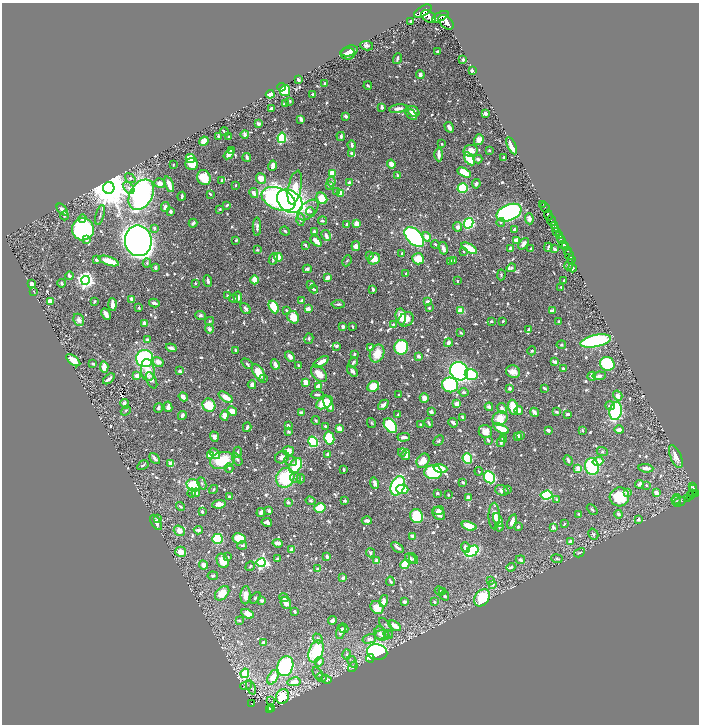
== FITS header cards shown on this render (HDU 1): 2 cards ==
NAXIS1  =                 1393
NAXIS2  =                 1444

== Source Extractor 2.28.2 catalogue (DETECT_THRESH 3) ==
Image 1393 x 1444 px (HDU 1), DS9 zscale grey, zoomed out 1/2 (1 PNG px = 2 x 2 image px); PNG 701 x 726 px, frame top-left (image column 1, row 1443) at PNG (2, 3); each listed source drawn as its Kron ellipse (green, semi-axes under 4 px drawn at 4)
Background 1.1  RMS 0.011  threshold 0.0318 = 3 sigma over >= 5 px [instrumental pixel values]
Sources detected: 983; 38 cannot appear on this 1/2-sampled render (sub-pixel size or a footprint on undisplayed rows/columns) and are neither listed nor drawn; of the other 945, the 500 brightest by FLUX_AUTO listed and drawn (445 fainter detections omitted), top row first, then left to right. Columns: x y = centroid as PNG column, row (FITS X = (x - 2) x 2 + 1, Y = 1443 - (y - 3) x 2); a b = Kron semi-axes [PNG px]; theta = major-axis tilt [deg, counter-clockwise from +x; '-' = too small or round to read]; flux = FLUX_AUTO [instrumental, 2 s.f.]
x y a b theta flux
423 11 10 5 32 4900
429 17 8 5 -34 4100
440 17 9 4 29 4900
411 22 4 3 - 5.1
446 22 9 5 -44 4700
367 46 6 4 -9 6.8
349 51 9 5 16 10
438 51 3 2 - 3.8
348 54 7 5 8 11
397 58 5 2 - 4.8
463 60 2 2 - 15
472 70 3 2 - 14
420 75 4 3 - 11
298 80 3 2 - 7.4
325 83 3 2 - 3.7
368 85 4 2 - 3.9
281 87 4 3 - 69
285 91 5 5 - 65
270 94 4 4 - 48
312 94 3 2 - 4.1
290 101 4 3 - 2.9
285 104 3 3 - 3.8
382 107 4 2 - 5.3
271 108 3 2 - 3
398 109 9 3 10 13
413 111 6 5 - 15
486 113 3 2 - 21
411 114 7 3 -43 12
345 116 4 3 - 6
301 119 4 3 - 7.8
258 124 3 2 - 9.9
449 127 5 3 - 10
224 132 4 2 - 3.4
245 134 4 3 - 14
341 136 4 3 - 9.1
219 137 3 3 - 3.9
229 137 2 2 - 3.4
282 138 5 4 - 180
479 140 5 4 - 15
204 141 5 3 - 23
441 144 2 2 - 4.8
352 145 4 3 - 6.5
512 146 9 3 -65 29
489 150 2 2 - 3.1
231 151 3 2 - 9
471 151 7 6 - 24
229 154 6 4 41 21
352 154 4 3 - 8.4
439 154 7 3 -88 16
247 157 4 3 - 8.2
504 157 3 2 - 4.4
190 158 5 4 - 40
469 159 7 4 -57 57
478 159 4 3 - 5.8
192 164 6 6 - 34
391 164 4 4 - 14
173 165 3 2 - 3
273 166 5 3 - 13
464 172 7 4 -28 50
332 173 4 3 - 53
397 175 3 2 - 3.7
130 178 5 4 - 4
204 178 7 6 - 64
261 178 5 5 - 22
222 180 3 2 - 5.6
331 182 4 3 - 3.4
349 182 3 3 - 5.2
160 183 5 5 - 12
169 184 8 3 -70 26
476 184 5 3 - 4.3
235 185 2 2 - 4.7
330 185 3 3 - 11
109 188 6 5 - 9500
129 188 7 4 -50 8.4
295 188 17 6 78 58
463 188 5 4 - 160
337 191 4 3 - 3
254 193 5 3 - 14
340 193 4 3 - 31
210 194 3 2 - 4.7
141 195 16 11 59 820
182 196 4 2 - 4.8
322 198 6 5 - 53
279 199 18 10 -23 540
290 201 14 10 -37 780
543 204 2 1 - 33
227 205 3 2 - 3.8
165 207 5 3 - 10
545 208 5 2 - 130
220 209 2 2 - 6.2
62 210 7 3 -48 17
308 210 13 7 44 17
170 211 4 3 - 5.4
310 211 4 3 - 3
509 213 13 8 23 850
100 215 10 2 75 3.5
548 215 5 2 - 1400
64 216 4 3 - 3.3
82 219 4 4 - 8.5
301 219 6 4 -90 5.9
529 219 5 4 - 8.2
551 220 5 2 - 1500
322 221 4 3 - 3
501 222 4 3 - 2.8
193 223 4 3 - 6.3
357 223 4 4 - 22
468 223 5 4 - 230
347 224 3 2 - 8
554 226 3 3 - 160
257 227 9 3 89 8.1
458 227 5 4 - 9.4
154 228 4 3 - 5.9
556 228 4 1 - 170
83 229 11 11 - 450
514 229 2 2 - 8.7
285 231 5 3 - 3.1
314 231 3 3 - 5.8
557 231 4 2 - 1000
326 235 6 3 -62 11
560 235 3 2 - 430
414 237 12 7 -46 360
427 237 5 4 - 22
87 240 2 2 - 17
236 240 3 2 - 2.8
517 240 3 3 - 42
561 240 4 3 - 590
138 241 15 13 -80 3500
316 241 6 3 -45 28
435 244 4 3 - 3.6
523 244 6 3 54 9.8
564 244 4 2 - 2100
305 245 3 2 - 6.2
356 246 5 4 - 13
548 247 4 2 - 3.6
565 247 3 2 - 960
443 248 6 3 -76 13
469 248 9 4 -30 48
510 248 3 3 - 6.8
531 249 3 2 - 7.3
555 249 3 2 - 4.3
257 250 3 2 - 2.9
464 251 3 3 - 2.9
567 251 2 2 - 570
402 254 3 2 - 3.2
370 255 3 3 - 2.9
569 255 5 3 - 1700
278 257 4 4 - 39
273 259 6 3 69 7
374 259 6 5 - 24
418 259 6 5 - 42
96 260 3 3 - 5
572 260 3 2 - 290
109 261 10 3 -19 44
347 261 6 4 66 3.6
450 261 4 3 - 5.5
453 261 4 3 - 4.8
147 263 4 4 - 3.9
569 265 6 3 61 7
155 267 3 3 - 5.2
511 268 5 4 - 4.5
572 268 4 3 - 6.1
307 269 4 3 - 7.3
406 273 2 2 - 3.1
501 275 5 3 - 3
69 276 4 3 - 6
328 278 4 3 - 19
86 280 4 4 - 1100
255 280 4 3 - 26
208 281 6 3 -83 7
457 281 2 2 - 3.7
564 281 3 2 - 3.6
62 283 4 3 - 3.9
195 283 2 2 - 2.8
31 284 3 3 - 16
311 284 3 2 - 3.1
561 287 3 3 - 3.3
314 289 4 2 - 3.2
373 289 3 2 - 7.6
34 292 2 2 - 6
227 296 3 3 - 2.8
238 297 6 4 -86 7.5
234 298 4 3 - 3.3
132 299 3 3 - 17
301 300 3 2 - 3.4
50 301 4 4 - 20
95 301 3 2 - 3.3
428 302 4 3 - 11
154 303 5 3 - 9.6
112 304 6 3 -88 17
338 304 6 3 3 4.9
274 307 7 4 -63 98
139 308 3 3 - 3.3
429 308 2 2 - 4.8
246 309 6 3 -51 6.6
308 309 3 3 - 15
286 310 2 2 - 3.1
461 311 4 3 - 32
552 311 4 3 - 9.4
106 314 6 3 -64 11
200 316 5 4 - 5.5
401 316 8 5 -84 30
293 317 6 5 - 38
406 319 8 6 42 18
79 320 6 5 - 7.5
209 321 4 4 - 3.4
491 321 4 3 - 3.3
503 321 3 2 - 2.8
559 321 3 2 - 4.6
145 323 3 3 - 20
393 324 3 3 - 3.7
343 327 3 3 - 9
352 327 3 2 - 3
209 329 4 4 - 9.2
528 329 3 2 - 3.3
461 333 4 2 - 3.5
309 339 5 4 - 4.1
148 340 4 3 - 10
596 341 16 6 11 290
448 343 4 3 - 12
561 345 5 4 - 2.8
337 346 4 3 - 3
401 347 7 6 - 230
171 348 5 3 - 9.3
371 348 4 4 - 12
235 350 3 2 - 4.9
532 351 4 4 - 3.4
354 354 3 3 - 3.1
377 354 9 7 67 36
290 356 6 3 -46 12
419 356 3 2 - 11
145 358 8 8 - 330
73 360 8 4 -37 30
158 362 6 4 -32 16
321 362 8 3 32 26
353 362 5 3 - 4
555 362 4 3 - 12
93 364 3 2 - 3.5
247 364 6 3 -42 4.5
275 364 5 3 - 13
607 364 7 6 - 130
298 365 4 3 - 3.2
104 367 6 4 -84 15
563 368 3 2 - 5
148 370 11 7 -84 31
180 371 3 2 - 8.4
352 371 6 4 -47 7
459 371 9 8 - 630
258 372 9 5 -58 44
513 372 7 6 - 18
319 374 10 6 -48 28
471 375 6 5 - 110
137 376 3 3 - 28
592 376 4 3 - 11
599 376 7 4 7 7.8
263 378 4 3 - 3.6
109 379 7 2 39 11
151 380 9 4 -64 14
306 382 4 3 - 21
252 385 4 3 - 20
450 385 8 7 - 210
318 386 4 3 - 21
373 386 6 5 - 46
510 388 2 2 - 11
544 388 4 2 - 4.4
464 392 5 3 - 3.8
317 395 6 3 -2 6.1
399 395 2 2 - 2.9
618 396 5 4 - 13
183 397 5 3 - 17
226 397 8 4 -34 29
424 398 4 4 - 13
324 403 9 5 32 59
125 404 5 3 - 15
328 404 9 4 -68 23
457 404 3 3 - 17
209 405 7 6 - 60
383 405 6 3 43 9.6
610 406 5 4 - 8
168 407 5 3 - 18
489 407 4 3 - 7.8
513 407 7 5 -78 58
158 408 5 2 - 5.9
502 408 5 4 - 12
519 410 4 3 - 14
126 411 5 3 - 4
232 411 5 4 - 23
431 411 2 2 - 22
616 411 9 6 81 200
301 412 4 3 - 7.1
535 412 5 3 - 13
556 412 4 2 - 3.5
568 414 4 2 - 6
182 415 4 3 - 10
225 415 5 4 - 18
398 415 2 2 - 6
463 418 4 2 - 7.8
500 418 8 7 - 36
316 420 4 3 - 3.2
371 423 5 4 - 2.9
429 423 5 2 - 3.6
453 423 5 3 - 6.3
420 424 2 2 - 7.7
390 425 8 5 -51 140
288 426 4 2 - 9.7
325 426 3 2 - 5
247 427 5 2 - 6.1
339 429 4 3 - 22
501 429 8 3 -27 53
548 430 4 3 - 7
582 430 4 2 - 3.6
619 430 4 3 - 16
485 431 7 6 - 17
288 432 3 3 - 4.3
518 436 4 3 - 12
520 436 4 3 - 6.1
214 437 5 4 - 7.1
404 437 6 3 1 7.4
329 438 6 5 - 90
503 439 3 3 - 5.7
488 440 4 2 - 3.5
438 441 6 4 45 3.1
313 442 5 4 - 150
501 442 5 2 - 4.1
288 451 5 5 - 23
602 451 6 4 -23 3.4
238 452 5 3 - 4.3
402 452 4 4 - 3.2
215 453 6 4 -44 12
328 455 3 3 - 13
406 455 5 3 - 21
211 456 4 4 - 54
676 456 12 5 -67 18
282 457 7 6 - 11
155 459 6 3 -48 6.7
237 459 7 3 -58 6.1
467 459 5 4 - 99
222 460 12 8 14 92
568 460 5 2 - 4.6
290 461 6 4 -7 5
423 461 8 6 56 30
598 461 5 3 - 28
171 463 3 2 - 34
143 465 6 3 31 4.3
295 466 8 5 55 87
592 466 8 7 - 210
229 468 4 3 - 4.4
440 468 7 4 -16 36
646 468 7 3 -6 16
578 469 3 3 - 20
344 470 3 2 - 3.6
479 471 4 2 - 2.9
433 472 9 7 1 270
489 477 6 5 - 230
285 478 10 9 - 120
295 478 5 5 - 5.4
301 479 4 3 - 2.8
463 482 3 2 - 4.9
202 483 6 4 -67 4.5
375 483 6 3 -72 13
640 484 4 3 - 12
193 485 7 6 - 99
646 485 3 3 - 3.7
398 486 10 7 67 220
693 486 4 2 - 140
213 489 5 3 - 3.4
402 489 6 5 - 35
507 489 3 2 - 4.5
694 489 3 2 - 240
502 490 7 5 -18 7.7
627 492 3 3 - 11
192 493 4 4 - 5
196 493 4 3 - 6.4
437 493 3 2 - 4.4
656 493 4 3 - 15
692 494 3 2 - 130
696 494 4 2 - 430
448 495 2 2 - 2.9
547 495 6 4 6 230
690 495 3 3 - 180
229 496 2 2 - 4
619 497 10 9 - 87
468 498 3 3 - 21
688 498 2 1 - 21
676 499 5 4 - 3.2
557 500 3 3 - 5.6
311 501 5 3 - 3.2
345 501 4 3 - 3.8
676 501 5 4 - 2.8
288 502 3 3 - 7.7
680 502 6 2 28 3.1
219 504 7 3 5 20
181 506 4 3 - 4.3
320 508 5 4 - 86
592 509 6 3 -45 3.6
439 510 5 3 - 8.1
269 511 2 2 - 16
202 512 3 2 - 6.7
261 513 4 2 - 14
439 514 7 5 -43 16
579 514 3 3 - 3.2
618 514 4 3 - 8.8
417 516 7 6 - 110
494 516 13 5 -90 17
157 518 3 3 - 4.8
638 519 3 2 - 6.6
498 520 7 4 -68 19
367 521 5 3 - 9.6
512 521 7 3 69 12
156 522 8 4 -60 11
267 522 5 3 - 8.3
564 524 4 2 - 2.9
469 526 7 3 -18 45
499 527 4 3 - 3.6
518 527 3 2 - 6.1
553 527 4 3 - 6.2
198 530 4 3 - 7.8
179 531 6 5 - 17
593 534 6 5 - 4.4
412 536 3 2 - 8.5
239 538 7 5 -10 69
218 539 5 5 - 120
570 542 4 3 - 13
278 543 5 3 - 15
242 545 5 3 - 3.4
397 547 7 3 -36 7.2
466 547 6 4 -68 9
292 549 4 3 - 16
472 551 7 4 32 200
181 552 5 5 - 24
370 553 5 3 - 5.3
579 553 6 3 29 3.4
228 557 4 3 - 3.6
327 557 3 2 - 9.7
410 558 6 4 -44 9.7
277 559 3 3 - 5
413 559 5 4 - 3.7
557 559 6 3 -9 5
520 560 5 3 - 7.9
223 561 7 5 -62 31
377 561 3 3 - 14
261 563 4 4 - 470
405 564 5 4 - 78
203 565 5 3 - 18
250 566 5 3 - 3
511 567 4 3 - 4.5
318 569 2 2 - 20
213 576 5 4 - 3.6
343 578 3 3 - 9.3
390 581 5 2 - 4.4
491 581 3 3 - 3.1
492 584 4 3 - 7
439 591 5 4 - 3.1
443 592 4 3 - 3.1
222 593 8 5 46 41
245 595 9 5 87 18
445 596 5 3 - 4.3
255 598 7 3 46 3.1
284 598 5 3 - 6
482 598 9 6 54 92
262 600 4 3 - 6.7
384 601 6 4 76 19
404 601 3 2 - 6.1
434 602 3 2 - 3.3
286 603 6 5 - 17
377 607 7 6 - 33
294 612 3 2 - 3.7
247 614 6 4 -27 24
239 621 3 2 - 3.5
332 621 4 4 - 10
386 625 9 3 -47 4.2
395 626 7 3 -34 30
344 629 4 3 - 3.7
341 631 8 4 76 11
380 633 6 5 - 8.3
388 634 5 3 - 3.3
382 635 7 5 -6 8.6
318 638 5 4 - 6.4
369 639 7 4 16 11
264 643 4 3 - 10
316 651 11 7 71 160
377 652 10 8 -13 550
347 654 5 3 - 3.2
370 658 4 4 - 15
319 662 5 4 - 7.6
352 662 6 3 -59 3.2
285 666 10 7 72 370
353 667 6 4 55 6.4
245 673 5 4 - 69
318 673 7 3 -59 3.7
273 677 8 4 61 39
321 677 5 3 - 3.3
326 679 5 4 - 7.4
294 682 6 4 12 25
246 685 6 4 18 4.3
251 687 7 3 -67 5.5
283 696 8 6 71 66
270 700 2 1 - 6
252 704 4 2 - 64
269 709 4 2 - 75
272 709 2 1 - 9
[445 fainter detections neither listed nor drawn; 38 sub-pixel or undisplayed-footprint detections neither listed nor drawn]